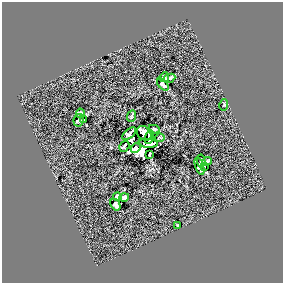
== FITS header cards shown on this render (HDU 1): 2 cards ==
NAXIS1  =                  281 /
NAXIS2  =                  281 /

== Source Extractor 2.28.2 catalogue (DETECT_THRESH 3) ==
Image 281 x 281 px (HDU 1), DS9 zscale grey, 1 PNG px = 1 image px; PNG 285 x 285 px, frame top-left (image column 1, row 281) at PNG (2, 2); each listed source drawn as its Kron ellipse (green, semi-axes under 4 px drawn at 4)
Background 0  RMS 24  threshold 71.6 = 3 sigma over >= 5 px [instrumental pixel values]
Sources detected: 27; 2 with non-positive FLUX_AUTO (blend fragments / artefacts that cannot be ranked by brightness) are neither listed nor drawn; the other 25 listed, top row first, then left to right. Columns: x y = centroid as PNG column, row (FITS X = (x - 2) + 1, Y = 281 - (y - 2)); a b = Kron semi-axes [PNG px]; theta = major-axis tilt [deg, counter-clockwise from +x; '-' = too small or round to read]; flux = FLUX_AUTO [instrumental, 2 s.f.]
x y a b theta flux
164 77 5 4 - 4000
169 78 6 3 24 2200
163 85 7 4 -49 3700
224 105 5 3 - 1600
81 113 5 4 - 3600
132 116 6 2 65 2100
79 120 6 5 - 3100
84 120 3 2 - 960
154 129 5 3 - 2900
144 133 8 6 -45 14000
129 134 8 4 38 1800
149 137 7 4 73 8100
160 138 5 2 - 1400
148 143 10 4 -3 1700
124 146 6 4 57 730
136 148 6 3 43 12000
149 154 4 2 - 2000
201 161 6 3 -83 4600
207 161 5 2 - 2400
200 166 9 4 -72 6700
204 167 4 2 - 890
117 197 4 4 - 4100
124 198 5 4 - 2800
115 205 6 4 -59 4400
177 225 3 2 - 1400
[2 non-positive-flux detections neither listed nor drawn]